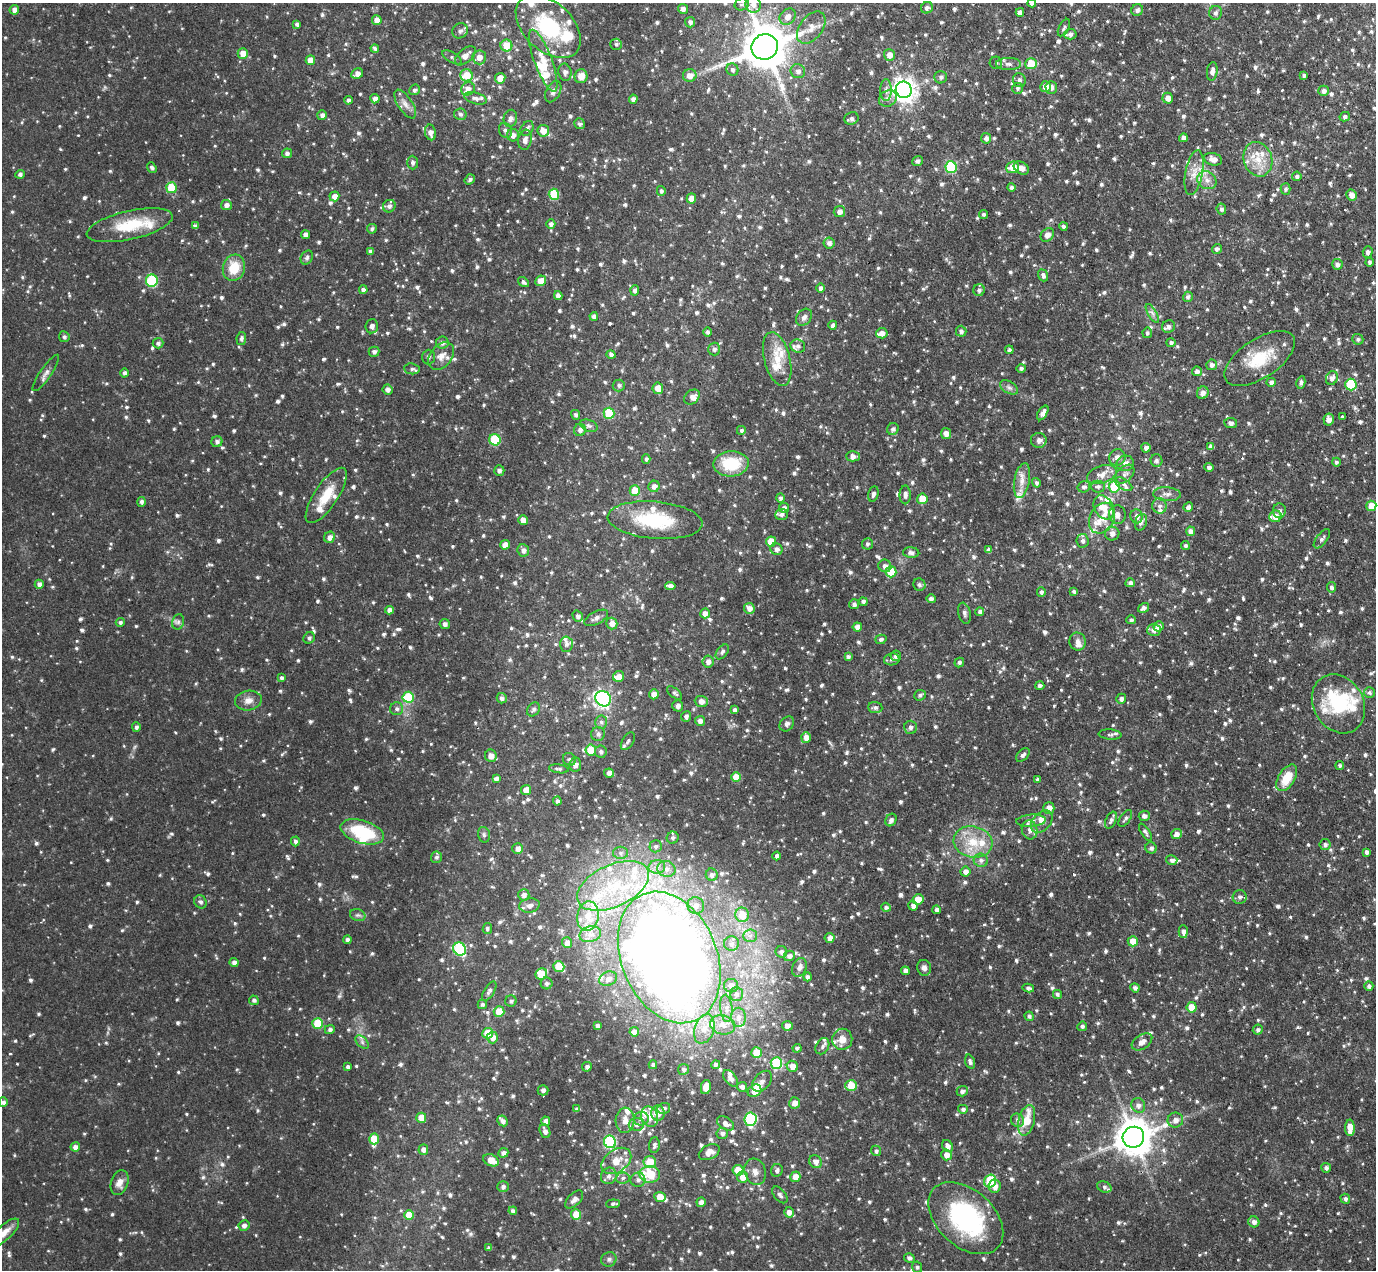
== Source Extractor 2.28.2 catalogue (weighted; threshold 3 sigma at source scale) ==
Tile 10 of 4 x 4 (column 2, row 3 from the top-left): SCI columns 1415-2788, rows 1445-2712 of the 5578 x 5558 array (HDU 1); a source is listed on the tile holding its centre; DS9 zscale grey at full resolution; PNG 1378 x 1272 px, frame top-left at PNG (2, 3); each listed source drawn as its Kron ellipse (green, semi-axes under 4 px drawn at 4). Shown black and unused: <1% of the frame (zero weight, under 2 of 3 exposures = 4% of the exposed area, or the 3 px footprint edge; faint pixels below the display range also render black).
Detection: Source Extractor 2.28.2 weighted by HDU 2 'WHT'; one run over the whole footprint, this tile lists its part. Background 0.0879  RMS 0.0086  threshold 0.0385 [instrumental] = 3 sigma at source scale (4.5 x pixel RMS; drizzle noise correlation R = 1.50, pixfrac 1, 0.05/0.05 arcsec/px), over >= 5 px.
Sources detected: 1457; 1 too faint to see at this stretch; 1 inside a brighter object's white glare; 1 cosmic-ray / hot-pixel residue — neither listed nor drawn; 80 inside a brighter listed object's ellipse — not listed separately; of the other 1374, all 500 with FLUX_AUTO >= 1.92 (the completeness limit of this list) listed and drawn (874 fainter detections not listed), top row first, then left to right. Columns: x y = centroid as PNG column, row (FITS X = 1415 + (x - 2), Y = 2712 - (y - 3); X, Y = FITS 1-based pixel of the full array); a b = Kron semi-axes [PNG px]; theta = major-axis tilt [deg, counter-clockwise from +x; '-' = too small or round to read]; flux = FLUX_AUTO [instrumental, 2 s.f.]
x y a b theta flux
1032 3 4 4 - 2.7
741 4 7 6 - 2.3
753 5 8 7 - 5.2
927 8 6 5 - 2.9
683 9 5 5 - 3.5
14 10 5 4 - 4
1137 10 6 5 - 2.8
1020 12 4 4 - 3.4
1216 13 7 6 - 2.6
788 17 9 7 49 6.1
377 20 5 4 - 7.4
690 22 5 5 - 2.7
297 24 4 4 - 2.7
548 27 38 24 -43 61
811 27 18 11 52 9
1064 28 9 5 62 2
460 31 8 7 - 3.2
1070 34 6 5 - 2.6
616 44 6 5 - 2
506 45 6 6 - 14
765 47 13 12 - 3400
375 49 4 3 - 2.1
243 53 5 5 - 8.7
889 55 6 5 - 5.8
465 56 12 7 41 6.8
452 57 11 5 -32 2.2
479 57 7 7 - 6.8
310 60 5 4 - 9
543 61 33 9 -69 15
996 63 6 6 - 2
1008 64 12 6 -1 3.7
1031 64 6 5 - 21
732 70 6 6 - 2.2
798 71 7 7 - 3.4
1212 71 9 5 82 4.1
565 72 9 6 -78 2.9
357 74 6 5 - 4.7
467 75 6 6 - 15
690 75 7 6 - 6.1
1304 75 4 3 - 2
581 76 7 6 - 7.5
941 77 6 6 - 2.1
500 78 5 5 - 9.8
1019 80 7 6 - 3
1046 87 5 5 - 6.9
1017 88 5 5 - 2.1
1051 88 6 5 - 3.8
468 89 7 6 - 4.6
415 90 6 5 - 2.2
886 90 11 6 -90 3.8
904 90 8 8 - 630
1324 91 5 5 - 3.3
553 92 11 7 62 3.3
475 98 11 5 -15 3.2
888 98 9 7 29 4.3
1168 98 5 5 - 5.8
375 99 4 4 - 3.5
633 99 4 4 - 3.1
348 100 4 4 - 2.1
405 104 16 7 -57 5.6
460 114 6 5 - 2.2
322 115 5 5 - 3.6
1345 117 5 4 - 2.1
510 118 8 7 - 3.8
851 118 7 6 - 2.6
579 124 5 5 - 2
527 128 8 6 56 2.6
505 130 8 6 -63 2.9
543 131 6 5 - 7.2
430 132 8 5 -79 4.4
513 135 6 6 - 5.2
986 138 5 5 - 3.2
1183 138 4 4 - 3.4
525 140 10 6 80 3.7
287 153 5 5 - 2.7
1213 159 9 6 -12 5.5
1258 159 18 14 -74 16
917 161 5 4 - 2.6
413 163 7 5 -86 2.6
951 167 6 5 - 65
1013 167 6 6 - 10
152 168 6 4 -51 2.2
1021 168 8 6 -34 5.2
1194 173 23 8 79 10
20 174 4 4 - 2
1297 176 5 4 - 2.4
470 179 5 4 - 2.2
1207 180 10 8 -32 6.1
1011 187 4 4 - 1.9
171 188 5 5 - 29
1285 189 5 5 - 2
661 191 5 4 - 2
554 194 5 5 - 37
1351 195 5 5 - 5.5
334 196 5 5 - 5.2
691 198 5 4 - 6.1
226 205 5 5 - 4
389 206 6 6 - 2.7
1221 209 5 4 - 2.4
839 212 6 5 - 3.8
983 214 4 4 - 2
551 224 5 4 - 2.8
130 225 44 14 13 34
195 226 4 4 - 2.5
1063 226 4 4 - 2.1
372 229 5 4 - 2.1
306 235 4 4 - 4.3
1047 235 7 6 - 4.8
829 243 5 5 - 3.2
1217 249 5 4 - 2.1
370 251 4 4 - 2.4
1368 252 5 5 - 3
307 257 7 5 59 2
1369 262 4 4 - 2
1337 264 5 5 - 3
234 268 13 11 73 19
1043 275 6 5 - 2.7
152 281 6 6 - 58
541 281 6 5 - 8.7
523 282 6 4 -37 2.1
820 288 5 4 - 2.7
363 290 4 4 - 3.2
635 290 5 4 - 2.6
979 290 6 5 - 2.6
558 295 4 4 - 4.3
1188 297 5 5 - 2.3
1152 313 10 4 -60 2.8
594 316 4 4 - 3.3
804 317 9 7 52 3.6
833 325 4 4 - 2.5
372 326 7 6 - 3.7
1168 326 7 6 - 3.4
961 331 5 5 - 2.8
707 332 4 4 - 2.1
882 333 5 5 - 5.1
1147 333 5 5 - 2
64 337 5 5 - 2
241 339 6 5 - 2.3
1358 339 5 5 - 2.1
158 343 5 5 - 2.6
442 343 6 6 - 3.1
1171 343 4 4 - 2.3
798 346 7 6 - 2.6
714 349 6 6 - 2.7
1009 350 4 4 - 2.2
374 352 5 5 - 2.8
611 354 4 4 - 2.1
441 356 15 11 50 8.2
429 357 7 6 - 2
777 359 27 13 -75 18
1260 359 40 19 33 33
1212 365 5 5 - 2.7
1021 368 4 4 - 2.1
412 369 8 5 -7 2.5
1197 371 5 4 - 3.4
46 373 22 5 55 4.2
125 373 4 4 - 2.2
1332 378 7 6 - 4.2
1271 382 5 4 - 2.7
1301 383 6 4 78 2.4
1351 384 6 5 - 41
619 385 6 6 - 2.2
1009 387 10 6 -30 2.6
658 388 6 5 - 8.2
388 390 5 5 - 2.7
1203 393 6 5 - 3.9
692 397 8 6 44 3.9
609 413 5 5 - 37
1043 413 8 4 59 4.9
576 415 5 4 - 2
1342 417 3 3 - 4.3
1329 419 6 5 - 5.1
1231 423 6 5 - 3
589 426 9 5 -21 2.2
893 429 6 5 - 2.6
580 430 6 6 - 3.2
741 430 4 4 - 2
946 434 5 5 - 5.5
495 440 6 5 - 38
1039 440 8 7 - 4.7
217 442 5 5 - 2.7
1211 447 4 4 - 3.6
1146 448 4 4 - 3.2
853 456 7 5 0 4.6
1117 457 8 8 - 4.7
646 459 4 4 - 1.9
1156 461 6 6 - 2.1
1336 462 4 4 - 1.9
1125 463 8 7 - 4.5
731 464 18 12 3 33
1209 467 4 4 - 2.9
499 471 5 5 - 2.8
1125 474 11 7 43 4
1102 475 15 8 18 7.3
1022 481 17 7 80 7.8
1036 483 5 4 - 2.1
1124 484 9 5 -34 2.8
654 486 6 5 - 3.9
1098 486 7 6 - 2.5
1084 487 6 5 - 2.3
1114 487 6 5 - 29
635 491 5 5 - 19
873 494 8 5 76 2.7
1167 494 14 7 -4 4.9
326 495 32 11 56 20
905 495 9 5 90 3.6
780 498 4 4 - 2.4
922 499 5 5 - 15
141 502 5 4 - 2.5
1159 506 8 7 - 3.3
1371 506 5 5 - 10
1104 507 13 9 -60 12
1188 507 5 4 - 3.1
784 508 5 5 - 2.8
1279 511 7 6 - 2.9
782 514 6 5 - 2.9
1117 515 9 8 - 4.8
1137 516 7 6 - 4.6
1275 516 6 5 - 7.9
1102 518 16 12 62 12
523 520 5 4 - 6.2
655 520 47 18 -5 51
1141 522 8 5 70 3.1
1191 531 5 4 - 4.6
1112 534 7 7 - 4.3
330 537 6 5 - 5.1
1322 539 11 5 52 2.8
771 541 5 5 - 13
1083 541 7 6 - 2.9
867 544 5 5 - 2
505 545 5 4 - 6.6
1185 546 4 4 - 1.9
776 549 6 5 - 3.5
523 550 6 5 - 3.8
989 550 4 4 - 3.6
911 553 8 5 -4 2.7
885 566 6 6 - 3.8
891 572 5 5 - 29
1130 583 4 4 - 2.9
39 584 4 4 - 3.1
919 585 6 6 - 2
670 586 5 4 - 4.6
1331 587 5 4 - 2.4
1074 591 4 4 - 2
1041 592 4 4 - 2.2
931 599 5 4 - 2.5
863 602 4 4 - 2.5
854 604 5 5 - 2.7
749 608 5 5 - 5.6
1143 608 6 4 34 2.4
389 610 4 4 - 4.3
980 612 4 4 - 2.5
705 613 5 5 - 4.4
964 613 11 6 -77 3
578 616 6 5 - 2.9
596 618 13 6 28 3.7
1131 620 5 4 - 2.1
120 622 4 4 - 2
178 622 8 6 74 2.2
612 623 6 5 - 6.6
445 624 5 5 - 3.1
1158 626 5 5 - 4.2
857 627 4 4 - 4.5
1154 630 7 6 - 3.9
309 638 6 5 - 2
881 639 6 5 - 2.3
1077 642 9 8 - 3.6
566 644 7 6 - 2.7
722 652 8 5 52 2
896 656 5 5 - 2.7
848 657 4 4 - 2.1
892 659 8 6 11 2.2
708 662 6 5 - 4.2
959 663 5 4 - 2.1
619 676 6 5 - 5.8
281 678 4 3 - 2
1040 686 4 4 - 2.5
675 693 9 4 -41 2
1369 693 5 5 - 2
654 694 5 5 - 6.1
920 695 6 5 - 2.4
408 697 5 5 - 33
502 698 5 5 - 2.4
603 699 8 7 - 200
1121 699 5 5 - 2.9
248 701 13 9 10 6.2
701 701 6 5 - 5
1338 704 31 25 -59 45
678 706 6 5 - 3
875 708 7 5 -5 2.6
397 709 6 6 - 2.4
533 709 7 6 - 2.3
735 710 4 4 - 2.6
686 716 5 5 - 2.3
700 721 5 5 - 3.7
601 722 7 5 -86 2.1
787 724 8 6 49 3.1
136 727 4 4 - 2.4
910 727 6 6 - 2.5
598 734 7 7 - 2.9
1110 735 11 5 -5 2.4
806 737 5 5 - 6.5
628 741 10 5 56 2.4
591 750 5 5 - 18
601 752 6 5 - 2.2
1023 755 8 5 45 2.3
491 756 6 6 - 5.4
569 759 7 6 - 1.9
575 765 7 6 - 4.5
1340 766 4 4 - 2.2
559 769 10 4 -8 2
609 773 5 4 - 5
736 777 5 5 - 13
1287 778 15 8 58 19
496 779 4 4 - 3.2
1037 779 4 4 - 2.2
526 790 5 5 - 9.3
557 801 4 4 - 2.5
1049 808 6 5 - 6.7
1144 816 5 5 - 3.5
1125 818 9 5 55 2.5
891 820 6 5 - 3.1
1111 820 9 5 67 2.5
1031 821 15 6 4 3.9
1042 822 13 9 48 6.2
1030 830 9 7 -76 4.2
362 832 22 11 -17 45
1145 832 10 3 -56 2
1176 834 5 5 - 4
484 835 8 6 -75 1.9
673 838 6 5 - 2.2
295 841 5 4 - 2.5
973 842 19 15 -13 21
1325 844 5 5 - 2.4
656 846 6 6 - 2.3
1151 848 6 5 - 3.1
518 849 5 5 - 4.9
1366 852 4 4 - 2.5
620 853 7 6 - 2.6
777 856 4 4 - 2.5
436 857 6 5 - 2.2
981 860 7 6 - 2.9
1172 860 6 5 - 2.8
657 867 8 7 - 4.4
666 869 9 8 - 4.6
965 871 5 5 - 4.3
712 875 6 6 - 2.9
613 886 38 21 25 63
524 895 5 5 - 3.4
1240 897 7 7 - 2.8
918 899 5 5 - 12
200 902 7 6 - 2.6
530 905 10 7 10 4.3
696 906 8 8 - 4.4
913 906 5 4 - 3.2
886 907 5 4 - 2.3
937 910 4 4 - 3
358 915 8 6 -18 2.2
742 915 7 7 - 14
588 916 15 10 81 14
487 928 5 4 - 2
1183 931 6 4 -88 3
590 934 11 8 15 6
750 936 7 6 - 3.1
830 938 5 5 - 4
347 940 4 4 - 2.3
1133 941 5 5 - 11
567 943 5 5 - 4.8
732 943 7 7 - 3
460 949 7 6 - 76
781 952 6 5 - 2.6
789 956 5 5 - 3.6
669 957 68 47 -67 1400
234 962 4 4 - 3.2
559 966 6 5 - 21
799 967 10 7 68 3.7
924 968 8 7 - 3.6
905 971 4 4 - 3.5
541 974 6 5 - 28
808 977 4 4 - 2.6
608 979 9 7 26 3.6
547 983 6 6 - 2.1
731 986 7 6 - 5.2
1369 986 5 4 - 2.6
1028 988 6 4 -12 2.1
1135 988 4 4 - 2.8
489 991 11 5 58 2.8
736 994 7 6 - 3.2
1057 994 4 4 - 2.1
254 1000 5 4 - 2.4
511 1001 5 5 - 2
482 1004 4 4 - 2.1
1192 1007 5 5 - 17
726 1008 14 6 -85 4.9
499 1012 5 5 - 14
1029 1016 5 4 - 1.9
738 1017 9 7 90 5.5
318 1023 5 5 - 32
723 1025 12 9 -14 8.1
597 1026 4 3 - 2.4
787 1026 5 5 - 5.3
1082 1026 5 4 - 2.4
330 1029 5 4 - 2.4
704 1029 15 9 71 10
1258 1030 5 5 - 2.3
634 1032 5 4 - 4.2
488 1033 5 5 - 16
492 1037 6 6 - 5.2
842 1039 10 10 - 7.7
362 1042 8 5 -46 2.1
1142 1042 11 7 33 6.5
822 1046 8 6 60 2.9
797 1048 4 4 - 2.4
756 1053 5 5 - 15
970 1062 7 4 -73 2.5
776 1063 6 5 - 56
653 1065 4 4 - 2.2
716 1065 4 4 - 2.5
792 1066 6 5 - 7.2
348 1067 4 4 - 2
587 1067 5 5 - 2.5
683 1069 5 5 - 2.4
730 1078 9 5 -53 4.1
762 1081 12 8 48 4.1
851 1086 6 5 - 22
706 1087 7 5 78 9.2
742 1087 5 5 - 3.6
543 1090 5 5 - 2.7
755 1091 7 6 - 12
962 1091 5 5 - 3.2
3 1102 5 4 - 2.6
795 1103 5 5 - 5.3
1138 1105 7 6 - 3.9
664 1108 7 5 18 3.1
577 1109 4 4 - 2
963 1109 5 4 - 2.2
658 1113 8 6 84 9.9
650 1117 10 8 -67 13
421 1118 5 5 - 12
641 1119 7 6 - 3.9
751 1119 7 6 - 84
625 1120 13 9 87 7
1017 1120 7 6 - 2.4
1027 1120 15 8 76 19
1175 1120 8 7 - 4.6
503 1121 6 5 - 3.6
546 1121 4 4 - 4.5
725 1123 9 6 -33 4.8
636 1124 7 6 - 4
1350 1128 8 5 -90 11
545 1131 7 5 -68 4.1
722 1133 5 5 - 3
1133 1137 11 10 - 1900
374 1139 5 5 - 18
610 1142 6 6 - 79
654 1145 8 5 83 2.3
947 1146 6 5 - 4.1
75 1147 5 4 - 4
423 1150 5 5 - 4.5
876 1151 5 5 - 2.2
709 1152 11 7 26 6.3
503 1153 5 4 - 3.2
947 1155 5 5 - 5.8
491 1160 8 5 -24 12
616 1161 16 11 36 12
650 1162 6 6 - 16
816 1162 7 6 - 4.6
1326 1168 5 5 - 2.5
738 1170 5 5 - 12
777 1170 6 5 - 2.6
755 1172 13 10 -73 6.2
650 1174 10 8 -6 29
609 1176 8 7 - 3.9
743 1177 6 5 - 8.4
795 1177 5 5 - 8.2
623 1178 6 5 - 2.5
638 1180 7 7 - 3.1
990 1181 6 6 - 46
120 1183 13 8 72 6.7
995 1186 7 5 85 5.1
503 1187 6 5 - 2.5
1104 1187 7 5 -21 2.2
780 1195 10 5 -48 3
660 1197 6 5 - 10
1345 1199 5 4 - 2.4
574 1200 11 6 45 4.6
701 1202 5 4 - 4
613 1204 7 4 5 2
513 1211 4 4 - 2.8
789 1212 5 4 - 4.2
576 1214 5 5 - 13
409 1215 5 5 - 14
966 1218 43 28 -42 120
1254 1222 5 5 - 3.4
244 1225 5 5 - 3.3
4 1233 19 7 43 7.3
489 1248 4 4 - 2.4
909 1258 5 4 - 2.5
609 1259 8 7 - 2.3
917 1267 5 5 - 2.1
Overlapping masked pixels (flux is a lower limit): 1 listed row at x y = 669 957
Isophote crosses this tile's border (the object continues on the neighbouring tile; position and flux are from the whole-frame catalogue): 4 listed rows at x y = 1032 3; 1338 704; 3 1102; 4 1233